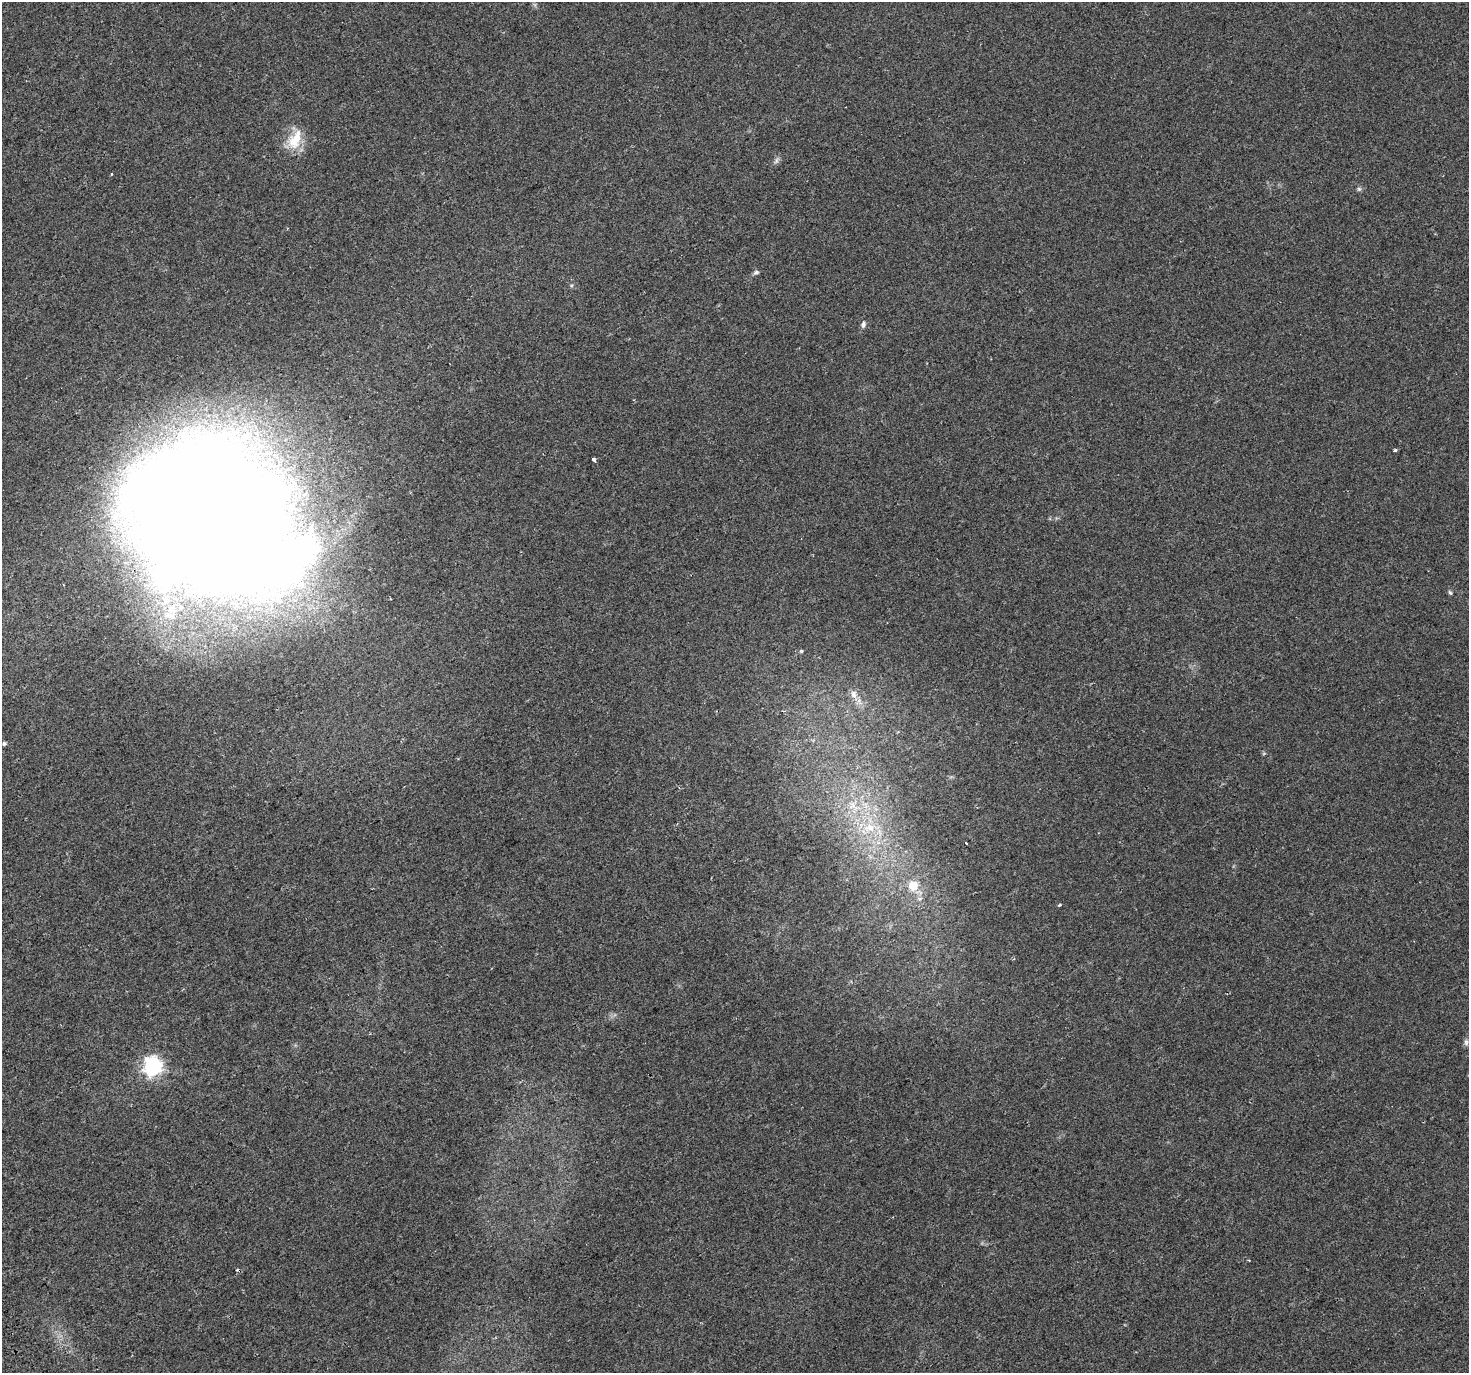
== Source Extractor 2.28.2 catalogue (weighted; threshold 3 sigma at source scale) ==
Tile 7 of 4 x 4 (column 3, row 2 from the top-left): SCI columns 2977-4443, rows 2940-4310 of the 5951 x 5823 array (HDU 1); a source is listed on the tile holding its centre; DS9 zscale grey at full resolution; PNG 1471 x 1375 px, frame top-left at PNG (2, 2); no overlay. Shown black and unused: <1% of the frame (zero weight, under 2 of 3 exposures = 2% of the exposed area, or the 3 px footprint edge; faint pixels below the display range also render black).
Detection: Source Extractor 2.28.2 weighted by HDU 2 'WHT'; one run over the whole footprint, this tile lists its part. Background 0.0227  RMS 0.0054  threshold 0.0241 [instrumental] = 3 sigma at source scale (4.5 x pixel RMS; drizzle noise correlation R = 1.50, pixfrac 1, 0.0396/0.0396 arcsec/px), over >= 5 px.
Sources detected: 23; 1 inside a brighter object's white glare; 2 cosmic-ray / hot-pixel residue — not listed; the other 20 listed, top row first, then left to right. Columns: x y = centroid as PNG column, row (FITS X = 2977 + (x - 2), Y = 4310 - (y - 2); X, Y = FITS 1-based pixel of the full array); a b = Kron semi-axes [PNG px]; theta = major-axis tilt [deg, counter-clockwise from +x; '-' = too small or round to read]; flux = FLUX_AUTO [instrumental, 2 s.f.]
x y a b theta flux
295 140 29 15 64 14
776 161 9 5 64 1.5
1359 189 6 6 - 0.98
756 272 8 6 16 1.1
863 324 9 6 79 1.6
1395 450 4 3 - 2.4
594 459 4 3 - 2.3
210 521 132 109 -33 2400
1450 593 7 4 -53 0.79
801 651 3 3 - 3.6
853 694 11 9 81 3.2
4 744 5 4 - 0.86
853 805 11 8 82 3.9
870 828 12 10 -54 7.1
966 843 4 3 - 1.3
913 885 7 7 - 12
920 898 6 4 19 0.95
1060 905 3 2 - 0.9
1466 1042 9 6 -90 1.5
153 1066 8 8 - 140
Overlapping masked pixels (flux is a lower limit): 1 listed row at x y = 210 521